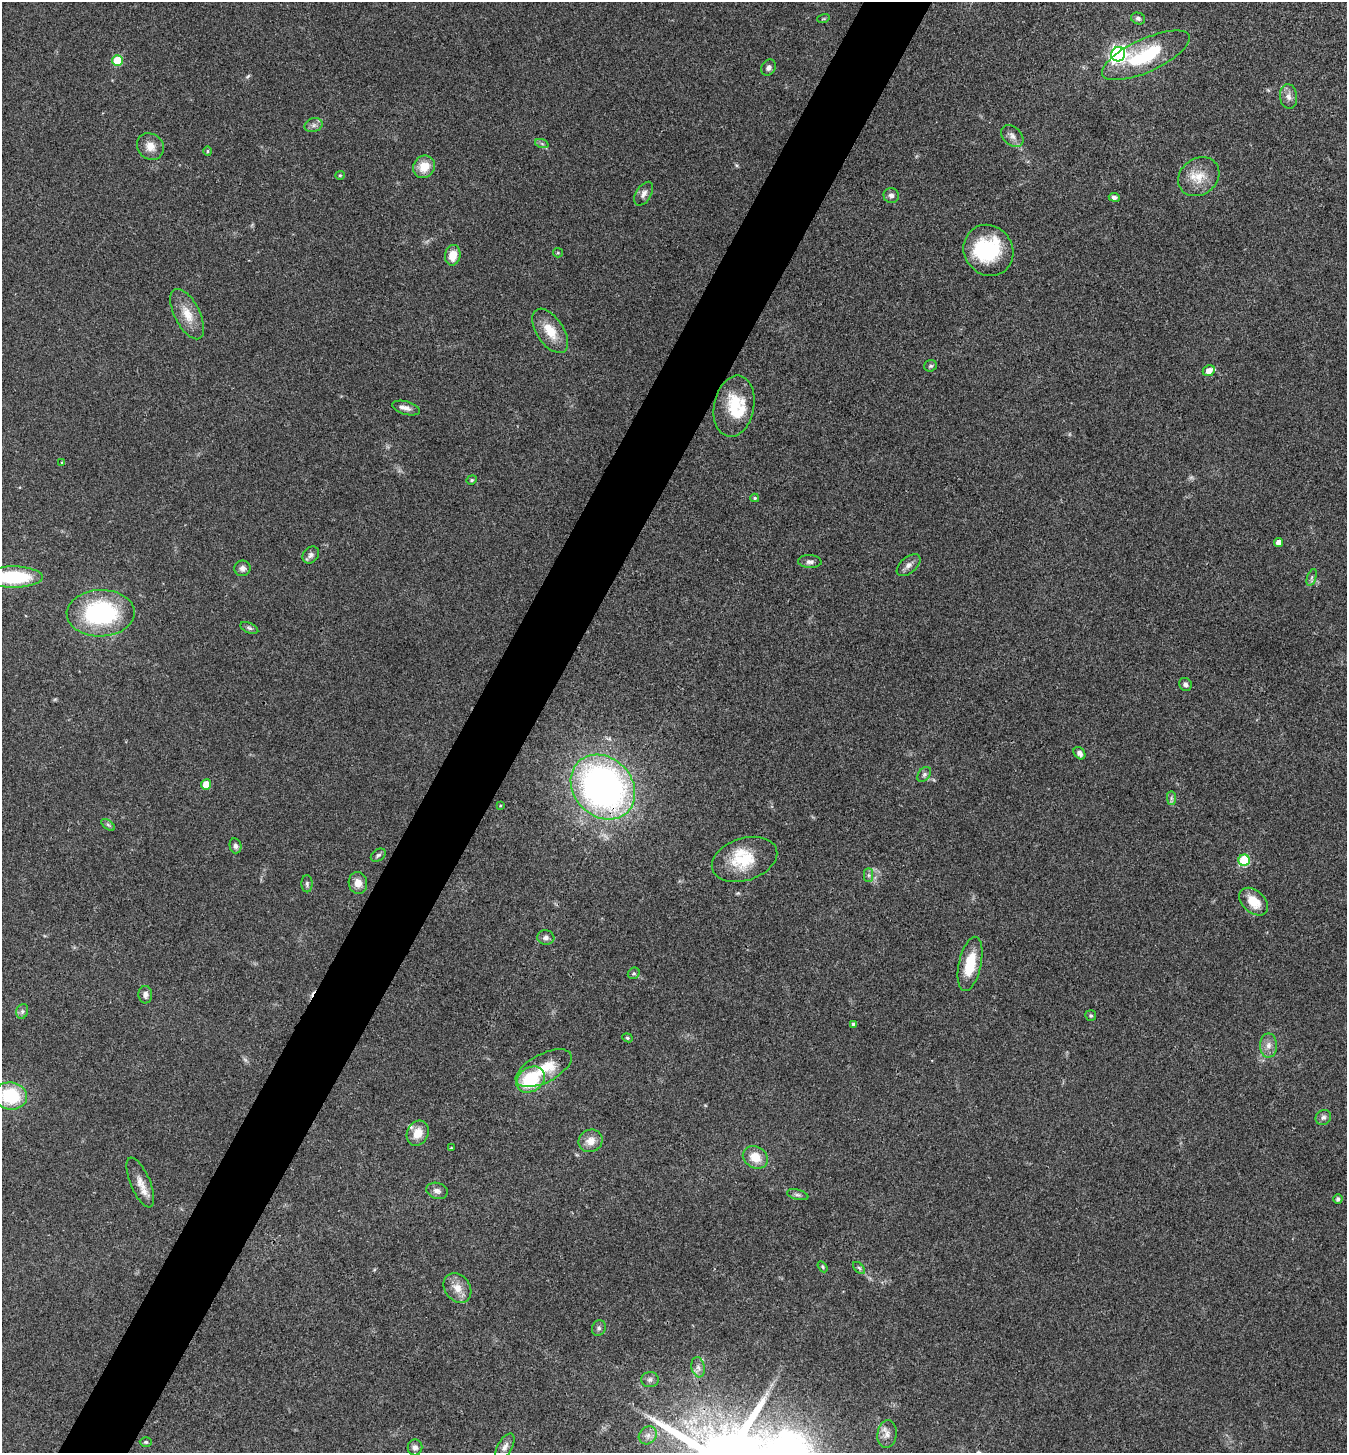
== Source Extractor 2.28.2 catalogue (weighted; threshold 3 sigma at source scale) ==
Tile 7 of 4 x 4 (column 3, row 2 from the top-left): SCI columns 2841-4185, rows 2909-4359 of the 5820 x 5813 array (HDU 1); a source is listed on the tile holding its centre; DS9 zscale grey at full resolution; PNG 1349 x 1455 px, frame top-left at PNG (2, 2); each listed source drawn as its Kron ellipse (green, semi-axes under 4 px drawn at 4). Shown black and unused: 5% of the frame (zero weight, under 3 of 4 exposures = <1% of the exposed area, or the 3 px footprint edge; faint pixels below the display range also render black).
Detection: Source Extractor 2.28.2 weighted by HDU 2 'WHT'; one run over the whole footprint, this tile lists its part. Background 0.0707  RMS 0.0055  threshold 0.0246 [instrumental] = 3 sigma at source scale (4.5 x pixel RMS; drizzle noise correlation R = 1.50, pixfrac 1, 0.05/0.05 arcsec/px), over >= 5 px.
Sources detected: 97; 2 too faint to see at this stretch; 2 inside a brighter object's white glare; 1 cosmic-ray / hot-pixel residue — neither listed nor drawn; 5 inside a brighter listed object's ellipse — not listed separately; the other 87 listed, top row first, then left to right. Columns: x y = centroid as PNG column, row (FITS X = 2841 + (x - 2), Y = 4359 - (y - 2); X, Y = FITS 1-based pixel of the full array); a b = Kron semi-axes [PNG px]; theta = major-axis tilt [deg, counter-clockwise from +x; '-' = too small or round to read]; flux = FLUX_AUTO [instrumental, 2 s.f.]
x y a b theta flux
1138 18 7 5 -22 1.7
823 19 6 4 18 0.6
1118 54 7 7 - 200
1146 55 48 16 25 41
117 60 5 5 - 26
769 68 8 6 61 2
1288 96 12 8 -82 3.4
314 125 9 6 16 2.1
1012 136 13 9 -43 3.1
542 144 7 4 -19 1
150 146 14 12 -43 5.8
207 151 5 3 - 0.66
424 167 11 10 - 9.3
340 175 5 4 - 0.71
1199 177 22 18 36 11
644 194 13 7 58 2.8
891 195 7 7 - 2
1114 197 5 4 - 1.7
988 250 26 24 -53 37
558 253 5 4 - 0.63
453 255 10 7 82 7.8
187 314 27 12 -63 10
550 331 25 13 -56 11
930 366 6 5 - 1.1
1209 371 6 5 - 3.8
734 406 31 20 79 22
406 408 14 6 -16 2.8
62 463 3 3 - 0.53
472 480 5 4 - 0.79
755 498 4 3 - 0.78
1279 542 4 4 - 3.7
311 555 9 7 48 2.1
810 562 12 6 -2 2.2
909 565 14 8 40 2.8
242 568 8 7 - 2.2
13 577 29 10 0 40
1312 577 9 4 71 1.2
101 613 34 23 1 67
249 628 9 5 -25 1.3
1185 684 6 6 - 1.9
1079 753 7 5 -51 2.3
924 774 8 6 50 1.5
206 784 5 5 - 11
603 787 35 29 -46 240
1171 798 7 4 -89 1.2
500 806 3 2 - 0.43
108 825 8 4 -37 1.1
235 846 7 6 - 1.9
378 855 8 5 34 1.3
744 859 34 21 18 22
1244 860 6 5 - 39
869 875 7 4 -90 1.2
358 883 11 9 -79 5
307 884 8 5 -89 1.2
1253 902 16 11 -43 10
546 938 8 7 - 2.1
970 964 28 11 78 18
634 973 6 5 - 0.91
145 995 9 7 -88 2.5
22 1011 7 6 - 1.4
1091 1016 5 5 - 0.82
854 1024 4 4 - 1.4
627 1038 5 4 - 0.74
1268 1045 12 8 89 3.6
544 1068 31 14 27 17
531 1080 15 12 35 31
11 1096 16 13 -8 30
1323 1117 8 7 - 1.8
418 1133 13 10 63 8
591 1141 12 11 - 5.3
451 1148 4 3 - 0.47
755 1157 13 10 -31 9.5
140 1183 27 10 -67 6.7
437 1191 11 8 -16 2.6
798 1195 11 5 -14 1.4
1338 1199 5 4 - 1.5
822 1267 6 4 -57 0.73
859 1268 7 4 -45 0.97
457 1288 16 12 -52 6.7
599 1328 8 6 68 1.5
698 1367 10 6 -79 2.3
650 1380 9 7 1 1.9
887 1434 14 9 83 3.9
648 1435 9 8 - 2.9
146 1442 6 5 - 0.83
415 1447 8 7 - 2
505 1447 15 7 59 2.9
Overlapping masked pixels (flux is a lower limit): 1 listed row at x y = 603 787
Isophote crosses this tile's border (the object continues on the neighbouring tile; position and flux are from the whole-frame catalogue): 2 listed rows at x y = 13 577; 11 1096